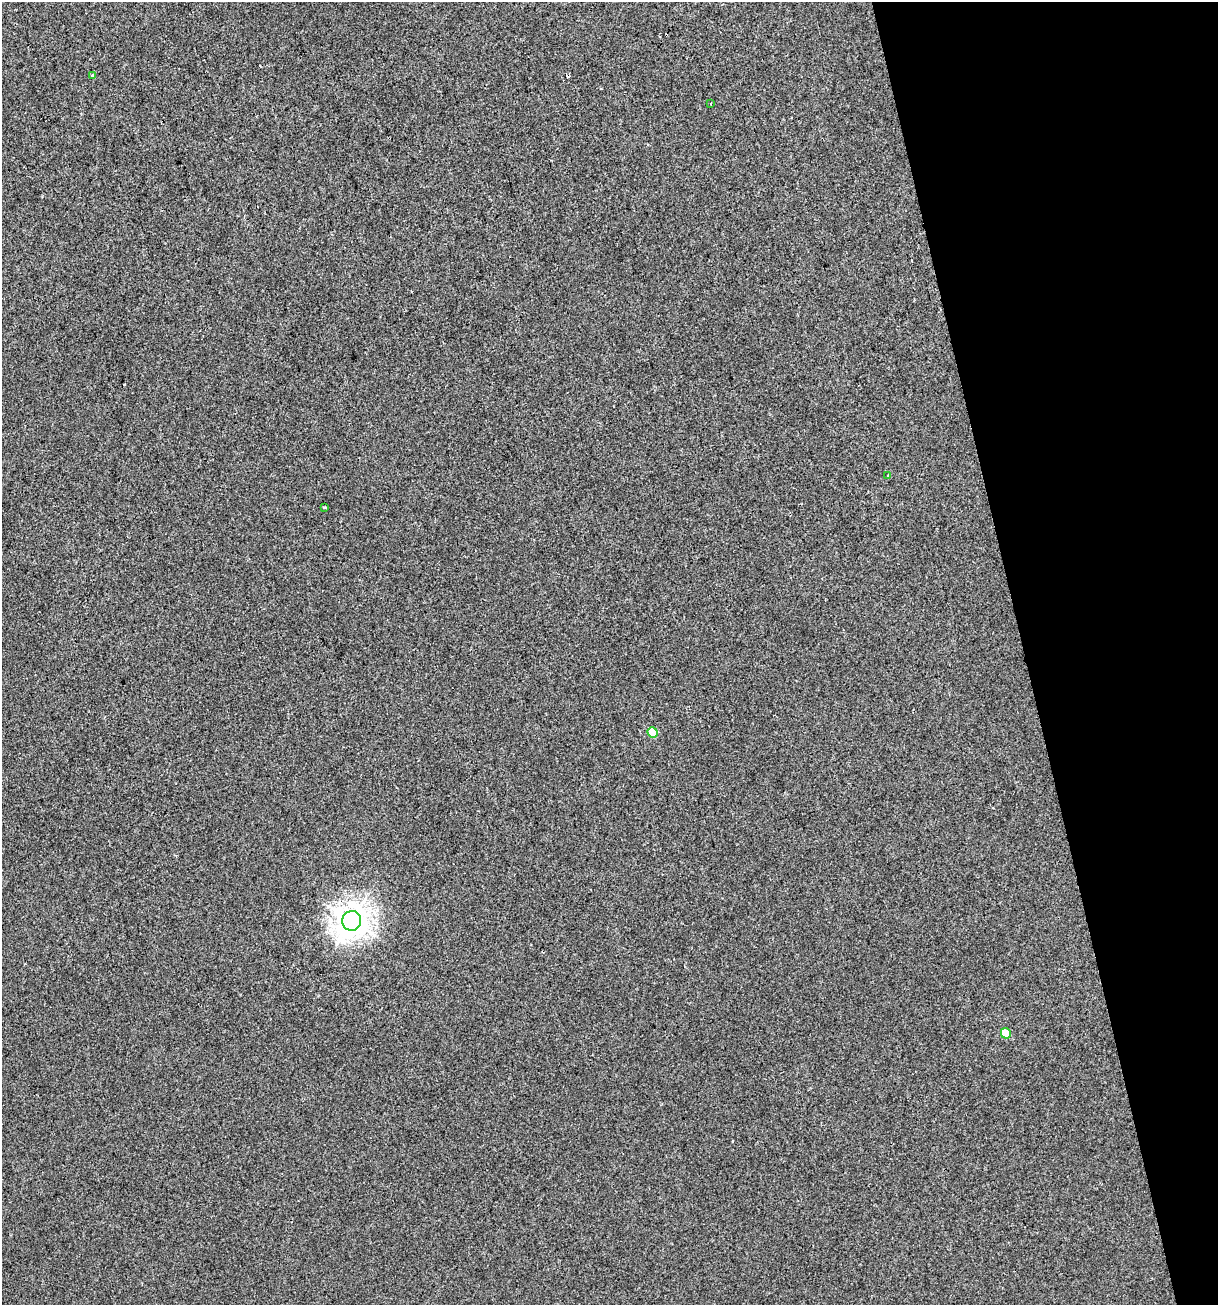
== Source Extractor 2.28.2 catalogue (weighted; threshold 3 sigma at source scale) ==
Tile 12 of 4 x 4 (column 4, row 3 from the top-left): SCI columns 3752-4967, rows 1304-2606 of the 5017 x 5211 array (HDU 1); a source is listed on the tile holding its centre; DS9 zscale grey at full resolution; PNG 1220 x 1307 px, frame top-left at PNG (2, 2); each listed source drawn as its Kron ellipse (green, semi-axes under 4 px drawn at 4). Shown black and unused: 16% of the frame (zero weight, under 2 of 3 exposures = <1% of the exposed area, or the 3 px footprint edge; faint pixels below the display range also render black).
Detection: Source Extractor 2.28.2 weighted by HDU 2 'WHT'; one run over the whole footprint, this tile lists its part. Background -6.11e-04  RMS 0.0042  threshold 0.0187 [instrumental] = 3 sigma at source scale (4.5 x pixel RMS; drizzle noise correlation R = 1.50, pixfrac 1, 0.0396/0.0396 arcsec/px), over >= 5 px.
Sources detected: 9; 2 cosmic-ray / hot-pixel residue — neither listed nor drawn; the other 7 listed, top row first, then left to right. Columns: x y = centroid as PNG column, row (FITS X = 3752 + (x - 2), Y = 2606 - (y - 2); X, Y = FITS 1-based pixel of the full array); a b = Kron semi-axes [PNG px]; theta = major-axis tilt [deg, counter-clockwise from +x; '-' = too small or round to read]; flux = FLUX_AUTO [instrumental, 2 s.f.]
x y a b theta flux
93 76 4 3 - 0.69
711 104 3 2 - 0.48
888 476 3 3 - 1.2
325 507 3 2 - 0.49
653 732 5 5 - 9.5
352 921 10 9 - 390
1006 1033 5 5 - 8